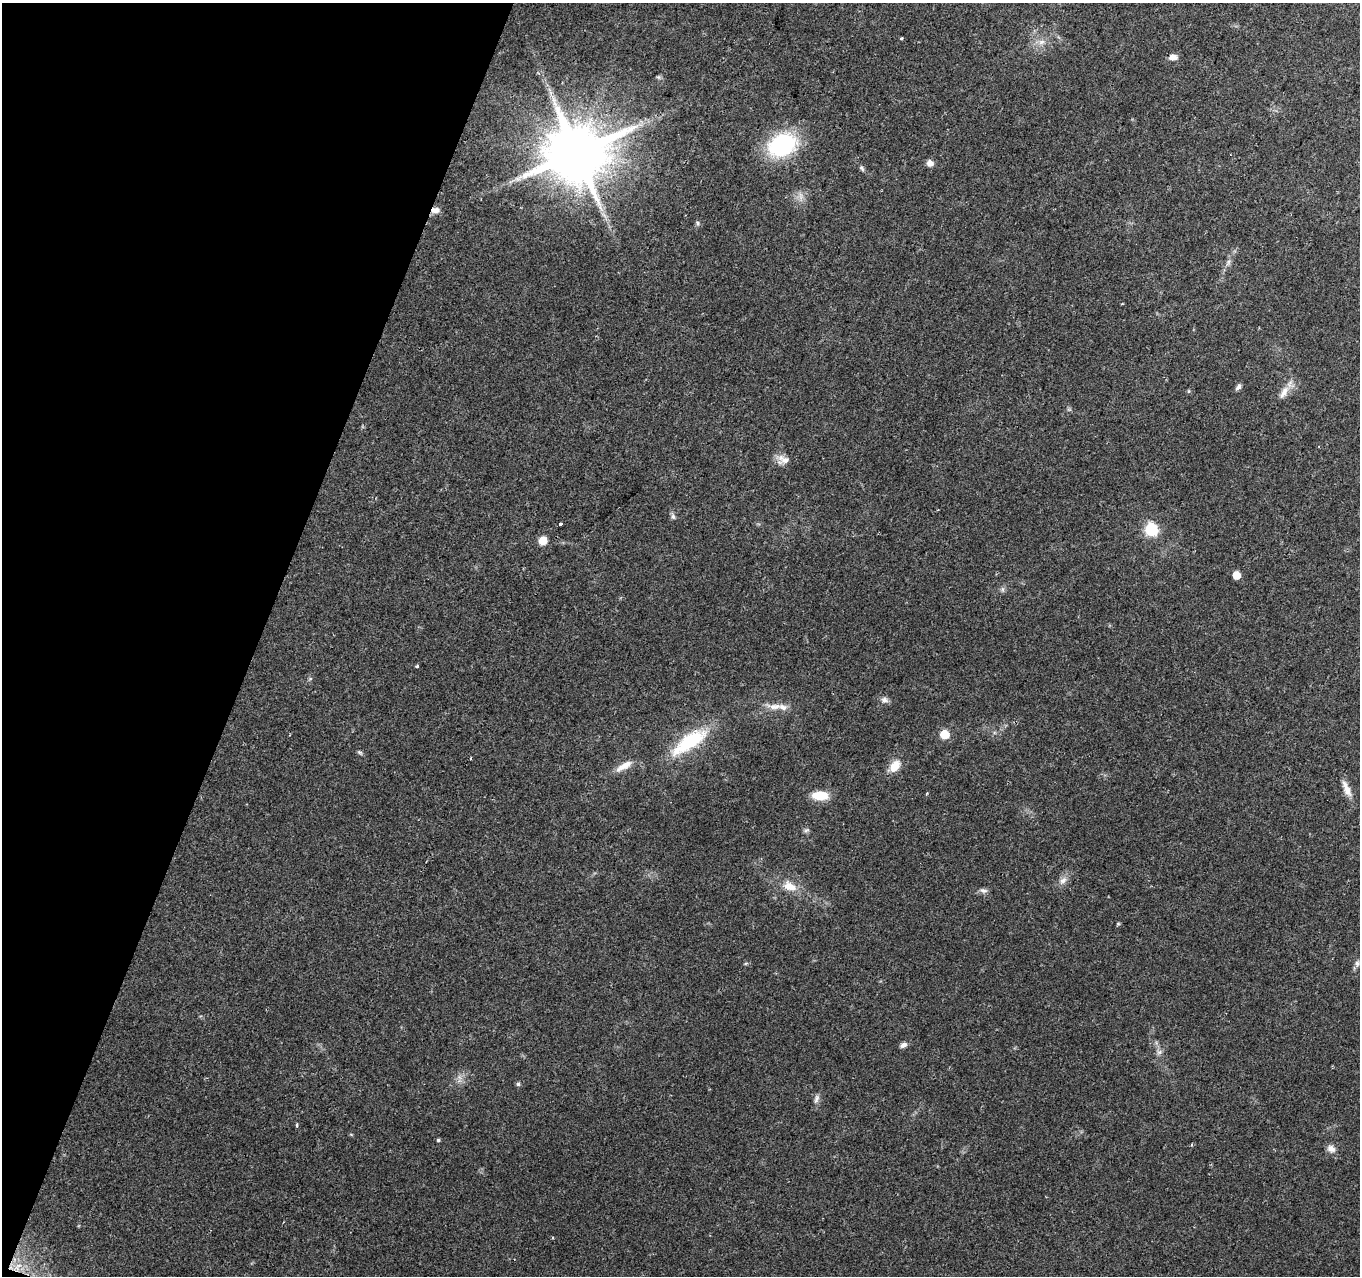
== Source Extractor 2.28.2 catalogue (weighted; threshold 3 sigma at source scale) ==
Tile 9 of 4 x 4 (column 1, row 3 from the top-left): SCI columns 1-1358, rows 1488-2761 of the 5437 x 5586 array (HDU 1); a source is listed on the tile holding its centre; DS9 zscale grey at full resolution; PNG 1362 x 1278 px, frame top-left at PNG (2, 3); no overlay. Shown black and unused: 19% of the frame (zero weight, under 2 of 3 exposures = <1% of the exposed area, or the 3 px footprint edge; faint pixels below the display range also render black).
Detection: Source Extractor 2.28.2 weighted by HDU 2 'WHT'; one run over the whole footprint, this tile lists its part. Background 0.1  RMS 0.0067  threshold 0.0302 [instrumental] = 3 sigma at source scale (4.5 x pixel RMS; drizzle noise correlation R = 1.50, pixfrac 1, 0.0396/0.0396 arcsec/px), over >= 5 px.
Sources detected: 46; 1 inside a brighter listed object's ellipse — not listed separately; the other 45 listed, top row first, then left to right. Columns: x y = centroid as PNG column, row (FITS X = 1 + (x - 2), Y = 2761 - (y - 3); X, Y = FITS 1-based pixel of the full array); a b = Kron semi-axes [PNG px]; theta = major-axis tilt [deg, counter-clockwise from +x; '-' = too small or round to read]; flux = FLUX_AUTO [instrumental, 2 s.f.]
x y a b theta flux
901 38 3 3 - 1.3
1041 42 10 6 27 3.2
1173 57 9 7 5 4.1
658 77 6 6 - 1.1
782 145 26 20 24 73
577 152 17 15 29 5800
930 163 6 6 - 4.6
862 168 9 5 -46 1.4
435 210 12 8 7 3.8
698 223 6 4 -88 1.1
1228 262 10 4 61 2.1
1238 387 9 5 54 1.9
1284 392 21 8 59 6
785 460 21 9 22 5.2
673 516 8 5 -63 1.7
560 524 3 3 - 3.3
1151 530 7 6 - 87
543 540 9 7 63 8
1236 575 6 5 - 9.2
1003 589 7 4 71 1.3
417 666 3 3 - 1.1
884 700 10 8 -13 2.7
774 707 22 8 2 7.2
944 734 6 5 - 21
690 741 44 15 35 44
360 752 8 4 -32 1.2
471 758 3 2 - 0.71
624 766 25 8 30 7.1
895 766 16 11 52 9.2
1346 788 24 8 -66 6.6
820 795 17 9 -3 14
806 830 8 5 21 1.4
1063 880 12 8 41 3.8
790 886 19 11 -22 9.9
983 891 11 6 -7 2.3
1118 924 6 4 0 0.69
1357 963 8 8 - 2.9
903 1045 9 6 28 2.6
1159 1052 7 7 - 2.1
518 1084 5 5 - 1.3
817 1099 12 6 69 2.6
297 1125 4 3 - 1
438 1140 4 4 - 0.92
1331 1149 10 8 -30 4
17 1266 11 4 50 2.9
Overlapping masked pixels (flux is a lower limit): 1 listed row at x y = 435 210
Isophote crosses this tile's border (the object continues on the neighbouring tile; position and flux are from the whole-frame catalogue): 1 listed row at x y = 1357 963